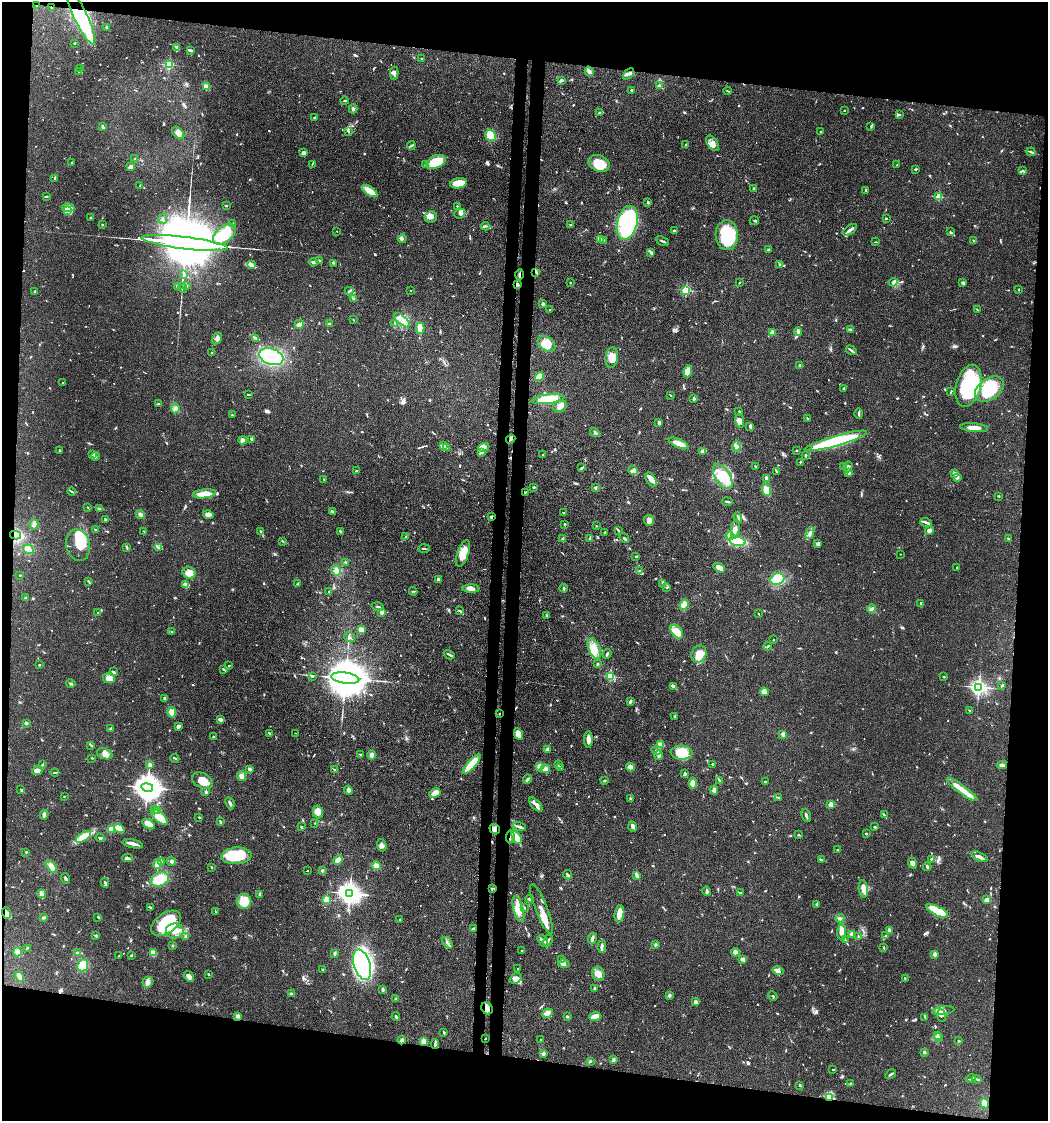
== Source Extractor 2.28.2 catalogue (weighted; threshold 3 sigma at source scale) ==
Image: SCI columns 289-4469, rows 72-4544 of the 4641 x 4614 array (HDU 1 of 3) = the unmasked area's bounding box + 8 px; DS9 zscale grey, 4 x 4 block average (1 PNG px = mean of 4 x 4 image px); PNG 1050 x 1123 px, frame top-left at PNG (2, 2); each listed source drawn as its Kron ellipse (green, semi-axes under 4 px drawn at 4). Shown black and unused: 17% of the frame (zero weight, under 3 of 4 exposures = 9% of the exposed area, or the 3 px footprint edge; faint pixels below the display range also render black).
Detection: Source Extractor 2.28.2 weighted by HDU 2 'WHT'. Background 0.15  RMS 0.0055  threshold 0.0249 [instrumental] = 3 sigma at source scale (4.5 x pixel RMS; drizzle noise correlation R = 1.50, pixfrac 1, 0.05/0.05 arcsec/px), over >= 5 px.
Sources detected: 1130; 2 too faint to see at this stretch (4 x 4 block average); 5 inside a brighter object's white glare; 15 cosmic-ray / hot-pixel residue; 3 long thin detections or spike segments (spike, bleed or trail) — neither listed nor drawn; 43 coinciding with a brighter row at this scale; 89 inside a brighter listed object's ellipse — not listed separately; of the other 973, all 500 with FLUX_AUTO >= 2.28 (the completeness limit of this list) listed and drawn (473 fainter detections not listed), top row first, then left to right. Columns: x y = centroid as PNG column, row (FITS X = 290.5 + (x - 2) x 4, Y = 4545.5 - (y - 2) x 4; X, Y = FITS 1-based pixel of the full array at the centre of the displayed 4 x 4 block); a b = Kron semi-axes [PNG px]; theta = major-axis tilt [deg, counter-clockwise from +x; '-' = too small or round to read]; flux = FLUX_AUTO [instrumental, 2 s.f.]
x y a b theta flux
36 5 3 2 - 3.1
52 7 2 2 - 2.7
81 17 30 6 -65 340
107 27 3 3 - 4.5
74 43 3 2 - 2.9
177 47 4 2 - 9.5
190 50 4 2 - 12
422 59 3 2 - 2.6
169 65 2 2 - 340
81 69 2 2 - 2.5
78 71 2 2 - 2.8
589 71 5 3 - 19
394 73 6 3 -89 8.9
628 74 6 3 43 10
561 80 2 2 - 13
659 85 3 2 - 5.3
207 86 2 2 - 34
631 90 3 2 - 5.1
728 91 4 2 - 2.5
344 101 4 2 - 3.8
353 109 4 3 - 7.7
844 110 2 2 - 3.7
599 113 3 2 - 4.4
899 114 3 2 - 5.6
315 118 3 3 - 5.5
871 126 2 2 - 2.9
103 127 3 2 - 5.4
348 131 4 3 - 5.1
821 131 2 2 - 5.4
178 133 7 4 -43 14
491 135 6 5 - 65
713 143 9 5 -56 18
686 145 2 2 - 11
411 146 4 2 - 5.2
1031 152 4 2 - 5.8
304 153 4 3 - 11
135 159 2 2 - 11
72 162 2 2 - 3.3
436 162 10 6 25 100
312 164 3 2 - 2.4
599 164 11 8 -24 80
426 165 2 2 - 2.5
897 165 3 2 - 2.4
131 167 3 3 - 13
916 169 3 2 - 3.2
1023 171 4 2 - 3.6
55 179 3 2 - 3.8
459 183 8 5 10 43
140 186 3 2 - 3.9
754 188 3 2 - 5.5
370 191 8 3 -34 58
865 191 3 2 - 2.5
46 196 3 2 - 3.9
939 197 2 2 - 170
648 202 2 2 - 7.9
226 206 3 2 - 3.1
457 206 2 2 - 7.2
68 208 6 3 2 10
67 210 3 3 - 8.8
460 214 6 4 18 10
431 217 6 5 - 19
90 218 2 2 - 13
886 218 2 2 - 4
163 219 5 2 - 5
754 221 5 2 - 6.2
233 223 3 2 - 2.4
627 223 17 10 76 320
570 224 2 2 - 3.8
102 225 2 2 - 3.9
485 226 4 2 - 7.1
850 230 8 2 35 11
337 231 2 2 - 3.5
674 231 3 2 - 4.9
950 232 3 2 - 2.6
224 234 13 7 38 140
727 235 15 11 -88 160
402 239 4 3 - 6.5
600 239 3 2 - 7.4
604 240 2 2 - 2.3
662 241 7 2 -24 6.5
973 241 3 2 - 2.7
876 242 3 2 - 2.8
185 243 43 6 -7 69000
768 250 3 2 - 3.8
651 252 3 2 - 4.7
320 261 2 2 - 3
313 262 4 3 - 6.3
333 263 4 2 - 2.6
251 264 3 2 - 4.9
780 264 2 2 - 4.9
536 272 4 2 - 5.6
183 274 4 3 - 6.3
519 274 5 2 - 6
893 282 4 3 - 9.1
570 283 2 2 - 2.7
739 283 2 2 - 3.7
963 283 3 2 - 7.8
518 284 2 2 - 4
186 285 3 2 - 3.5
178 287 4 2 - 3.2
183 288 5 3 - 4.7
686 290 2 2 - 350
1019 290 2 2 - 3.1
349 291 4 2 - 4
410 291 2 2 - 2.9
35 292 3 2 - 7.6
354 299 3 3 - 3.7
543 304 2 2 - 32
550 310 2 2 - 3.4
977 310 3 2 - 2.3
353 320 2 2 - 2.4
402 320 9 4 -41 24
395 323 2 2 - 3
299 324 5 3 - 21
329 324 3 2 - 3.9
420 328 5 3 - 63
850 329 3 2 - 4.3
798 331 4 2 - 7.2
772 332 2 2 - 63
217 338 6 4 59 15
256 338 3 2 - 2.3
547 344 10 6 -35 66
851 350 6 2 -33 6.4
212 353 2 2 - 2.8
271 357 12 8 -19 250
612 357 10 6 82 29
800 365 2 2 - 16
688 371 6 4 76 30
539 377 5 4 - 22
62 382 2 2 - 4.6
968 386 21 12 75 280
843 388 2 2 - 3.3
989 389 16 10 37 210
951 391 4 2 - 2.4
248 395 3 2 - 2.3
670 395 2 2 - 3
694 398 3 2 - 6.4
548 399 16 4 6 110
158 404 4 3 - 5
560 406 7 6 - 17
175 408 5 3 - 13
739 412 2 2 - 4.5
859 414 5 2 - 5.2
232 415 2 2 - 3.5
807 418 3 2 - 3.2
740 421 7 3 -80 15
659 423 3 2 - 13
750 426 3 2 - 9.6
974 428 14 3 -5 26
595 433 5 2 - 5
252 439 2 2 - 13
511 439 5 2 - 5.2
243 440 4 3 - 11
836 441 32 5 16 390
679 443 10 4 -23 29
444 446 2 2 - 2.9
484 447 5 4 - 13
736 447 5 4 - 14
447 448 2 2 - 2.6
59 450 2 2 - 11
796 450 2 2 - 2.6
703 451 4 3 - 19
482 452 4 2 - 3.7
93 455 3 2 - 3.4
543 455 2 2 - 3.3
95 456 4 2 - 4.9
806 456 2 2 - 4.5
801 462 2 2 - 2.5
756 466 3 2 - 3.2
844 466 4 2 - 3.8
582 467 4 2 - 4.8
848 467 6 3 71 7.6
356 471 3 2 - 6.3
633 471 5 3 - 8.4
777 472 3 2 - 3.1
849 472 4 3 - 14
955 473 3 3 - 6
723 476 14 7 -57 74
957 477 2 2 - 13
766 478 3 2 - 6.5
324 480 2 2 - 2.5
651 480 8 4 -56 28
534 487 3 2 - 3.6
595 487 3 2 - 4.7
766 490 6 4 -69 30
72 491 4 2 - 3.8
525 492 4 2 - 3.2
204 494 12 4 6 51
998 496 3 2 - 2.5
727 502 5 2 - 5.8
88 507 4 2 - 2.3
100 509 3 2 - 3.5
333 511 3 2 - 3.2
563 512 2 2 - 3.3
140 514 5 2 - 7.3
208 515 5 3 - 17
491 517 3 2 - 4.6
738 517 5 2 - 6.1
105 519 3 2 - 4.4
649 520 5 5 - 23
926 523 6 2 -16 8.4
34 524 5 3 - 8.2
564 524 3 2 - 2.7
596 526 2 2 - 2.7
735 529 9 3 82 15
95 530 2 2 - 3.5
618 530 3 2 - 4.2
144 531 3 2 - 2.3
260 531 3 2 - 2.9
340 531 3 2 - 3.3
929 531 4 4 - 12
605 532 2 2 - 7.9
810 533 6 3 65 9.8
15 535 5 3 - 220
730 536 4 3 - 13
406 537 4 2 - 3.9
590 538 3 2 - 6.3
624 538 5 2 - 6.3
1008 538 2 2 - 2.6
563 539 3 2 - 13
282 541 3 2 - 2.4
737 541 8 4 -11 140
818 544 4 2 - 4.3
78 545 16 12 -76 60
127 547 4 2 - 3.8
158 548 2 2 - 3.4
28 549 5 4 - 35
424 549 6 2 3 3.9
463 553 14 5 70 44
900 554 2 2 - 3.7
636 556 2 2 - 4.2
346 562 3 2 - 2.7
957 567 2 2 - 4.3
719 568 6 4 -30 31
336 570 5 4 - 17
639 571 3 2 - 3.1
189 573 7 6 - 29
20 575 2 2 - 3.3
438 579 3 2 - 10
777 579 7 5 27 98
88 581 3 2 - 2.9
663 583 3 2 - 5.2
298 584 3 2 - 3.3
186 585 4 2 - 5.6
667 587 3 2 - 3.8
564 588 4 2 - 4.8
471 589 8 3 -1 17
329 591 2 2 - 2.6
413 591 4 2 - 2.8
26 597 3 3 - 4.2
920 603 3 2 - 3.9
684 605 5 4 - 31
377 607 6 2 -16 6.7
872 609 4 3 - 5.9
460 611 3 2 - 5.3
381 612 4 3 - 8.1
98 613 3 2 - 2.3
758 614 2 2 - 2.5
546 615 2 2 - 3.8
361 630 4 4 - 14
171 632 3 2 - 3.1
677 632 8 5 -50 56
350 637 6 2 -31 4.9
773 640 2 2 - 2.7
768 646 4 2 - 5.3
594 648 11 5 -68 33
607 654 5 2 - 5.8
699 654 8 7 - 55
449 655 6 2 -31 5.8
598 663 2 2 - 3.6
39 665 2 2 - 3.4
229 665 2 2 - 2.5
223 669 3 2 - 3.4
113 672 4 2 - 5.2
312 676 3 2 - 5.6
611 676 2 2 - 250
944 677 2 2 - 3.7
109 678 6 5 - 37
345 678 14 5 -8 24000
71 684 4 2 - 6.5
1002 686 3 2 - 2.6
674 687 4 2 - 5.4
979 687 3 2 - 1300
764 692 4 3 - 11
164 698 3 2 - 4.2
630 701 3 2 - 6.2
969 711 2 2 - 2.9
172 712 5 4 - 36
499 714 2 2 - 3.1
675 716 3 2 - 2.9
220 719 3 2 - 13
26 723 2 2 - 2.7
178 726 4 3 - 14
111 728 3 3 - 4.4
269 733 3 2 - 4.1
295 733 2 2 - 8.7
518 734 6 4 -62 43
783 734 3 3 - 10
213 737 2 2 - 13
588 740 8 3 -90 20
91 745 3 2 - 2.8
661 745 3 3 - 21
548 749 2 2 - 49
657 750 5 2 - 5.9
681 753 11 7 -5 49
105 754 8 5 -20 19
360 755 3 2 - 3.1
372 755 4 3 - 13
659 755 5 3 - 7.9
92 758 2 2 - 2.4
175 758 4 2 - 4
42 764 3 2 - 3.6
472 764 12 3 48 140
558 764 3 2 - 2.9
713 764 2 2 - 6.2
150 765 2 2 - 63
1002 765 5 3 - 8
539 766 3 3 - 17
560 767 3 2 - 5.5
630 767 4 4 - 16
249 769 3 2 - 11
334 769 4 2 - 3
545 769 5 4 - 12
37 771 5 4 - 21
55 772 4 2 - 3.7
685 773 4 3 - 6
242 776 5 4 - 12
528 779 5 3 - 5.8
605 780 3 2 - 2.5
719 780 4 2 - 3.5
202 781 11 7 -28 40
765 781 3 2 - 4.6
693 783 5 3 - 26
147 787 6 4 -10 5500
21 789 4 2 - 3.1
348 790 4 3 - 10
714 790 4 3 - 8.7
962 790 19 4 -36 39
206 792 3 2 - 2.7
435 793 6 4 27 31
64 796 2 2 - 2.4
630 798 3 2 - 3.3
779 798 3 2 - 2.8
230 803 6 2 -66 8.3
831 804 2 2 - 82
536 805 8 3 -48 13
155 809 3 2 - 3.6
157 810 2 2 - 3.7
318 812 6 5 - 29
44 815 5 3 - 9.5
884 815 3 2 - 3
806 816 7 2 -66 8.7
160 817 10 5 -41 63
199 817 2 2 - 3.2
220 821 3 3 - 4.1
315 823 2 2 - 2.9
149 824 7 4 -33 47
301 827 3 2 - 2.6
519 827 7 2 -15 7.8
633 827 5 3 - 11
875 827 3 2 - 5.1
119 828 5 3 - 10
111 829 2 2 - 180
495 829 5 4 - 19
866 834 2 2 - 4.1
798 835 2 2 - 5.8
83 837 9 4 32 72
510 837 6 3 84 11
100 838 4 2 - 5.8
517 838 7 3 -60 44
133 844 10 2 -14 23
382 845 6 4 -70 9.9
837 850 2 2 - 3.5
26 852 3 2 - 2.5
237 856 15 8 4 160
979 857 8 2 -26 22
128 858 5 4 - 7.7
931 859 3 2 - 3.2
338 860 5 4 - 25
821 860 4 2 - 3.1
161 861 3 2 - 4.9
171 861 4 3 - 9.6
912 863 5 3 - 17
157 864 5 4 - 20
51 866 7 3 -58 24
376 866 5 4 - 16
927 867 4 2 - 6.4
212 868 3 2 - 3.4
307 871 2 2 - 2.7
322 871 3 2 - 4.4
568 875 5 2 - 8.3
636 875 4 2 - 17
66 878 5 2 - 6
160 879 9 6 22 83
105 883 4 2 - 5.1
493 888 3 2 - 2.8
863 889 9 4 -83 30
706 891 5 3 - 7.1
740 892 3 2 - 4
350 893 4 3 - 2700
41 894 5 4 - 10
259 895 2 2 - 2.9
327 899 2 2 - 180
530 899 4 2 - 8.8
986 900 3 3 - 11
244 901 7 7 - 66
817 904 2 2 - 4.3
150 907 2 2 - 2.3
524 908 3 2 - 2.8
518 909 13 5 -75 54
541 909 26 6 -68 39
215 911 4 2 - 2.8
937 911 12 4 -26 140
6 913 6 4 -71 18
619 914 8 4 82 35
98 917 4 2 - 3.8
44 918 3 2 - 7.3
840 918 4 3 - 7.1
400 920 3 2 - 2.7
166 923 17 10 35 210
473 929 2 2 - 29
889 930 3 2 - 6.7
175 931 9 7 1 34
842 933 8 3 -88 18
852 934 4 3 - 9.5
96 936 3 2 - 2.5
186 936 3 3 - 6.2
885 936 2 2 - 3.4
858 937 3 2 - 2.9
592 939 6 2 79 8.3
845 939 3 2 - 3.4
548 940 6 2 64 6.5
543 941 6 3 -55 8.8
447 943 6 2 -53 6.3
656 944 3 2 - 2.6
172 945 3 2 - 2.3
602 946 6 3 85 8.7
27 948 4 2 - 2.5
884 948 4 2 - 2.6
522 951 2 2 - 2.9
17 952 4 4 - 16
735 952 4 3 - 16
77 953 3 3 - 4.2
153 953 4 4 - 23
335 953 3 2 - 5.3
934 954 2 2 - 60
131 955 2 2 - 5.4
119 956 3 2 - 2.4
743 959 4 3 - 6.7
562 960 3 2 - 2.8
564 964 6 3 2 8.3
83 965 6 5 - 62
362 965 16 8 -72 720
517 968 2 2 - 3.6
323 970 3 2 - 3.9
778 971 5 4 - 15
208 974 2 2 - 3.4
598 974 7 6 - 28
19 976 5 3 - 20
189 976 6 3 -58 17
516 978 6 5 - 20
905 979 2 2 - 2.7
148 982 5 5 - 16
595 988 3 2 - 7.6
383 990 3 2 - 3.6
291 994 3 3 - 4.6
669 995 2 2 - 14
773 996 5 2 - 3.5
396 999 3 2 - 4.9
696 1002 3 3 - 7.2
487 1008 6 5 - 16
943 1011 11 3 7 12
547 1013 5 4 - 12
941 1015 6 4 -82 9.3
237 1016 4 3 - 6.8
396 1017 4 2 - 4.5
567 1017 3 2 - 3.7
595 1017 6 3 18 40
925 1017 4 2 - 4.1
444 1032 3 2 - 3.3
937 1035 3 2 - 3.8
939 1037 4 2 - 3.7
485 1039 2 2 - 2.4
402 1040 4 3 - 7
541 1040 2 2 - 2.8
959 1041 3 2 - 3.2
423 1042 4 3 - 24
435 1044 5 2 - 5.3
924 1052 3 3 - 4.4
543 1054 2 2 - 45
613 1060 3 2 - 6.9
590 1061 3 2 - 3.7
833 1069 2 2 - 2.3
891 1074 6 2 32 6.5
971 1078 5 2 - 3.4
977 1079 5 2 - 5.8
850 1083 2 2 - 2.5
800 1085 3 2 - 4.3
830 1097 4 3 - 9.2
984 1103 5 4 - 19
Overlapping masked pixels (flux is a lower limit): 15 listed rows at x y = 36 5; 52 7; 81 17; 536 272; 519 274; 511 439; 525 492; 15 535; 499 714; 495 829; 510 837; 493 888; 6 913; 487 1008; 830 1097
Diffuse or blended objects may show on this block-average render without a row.